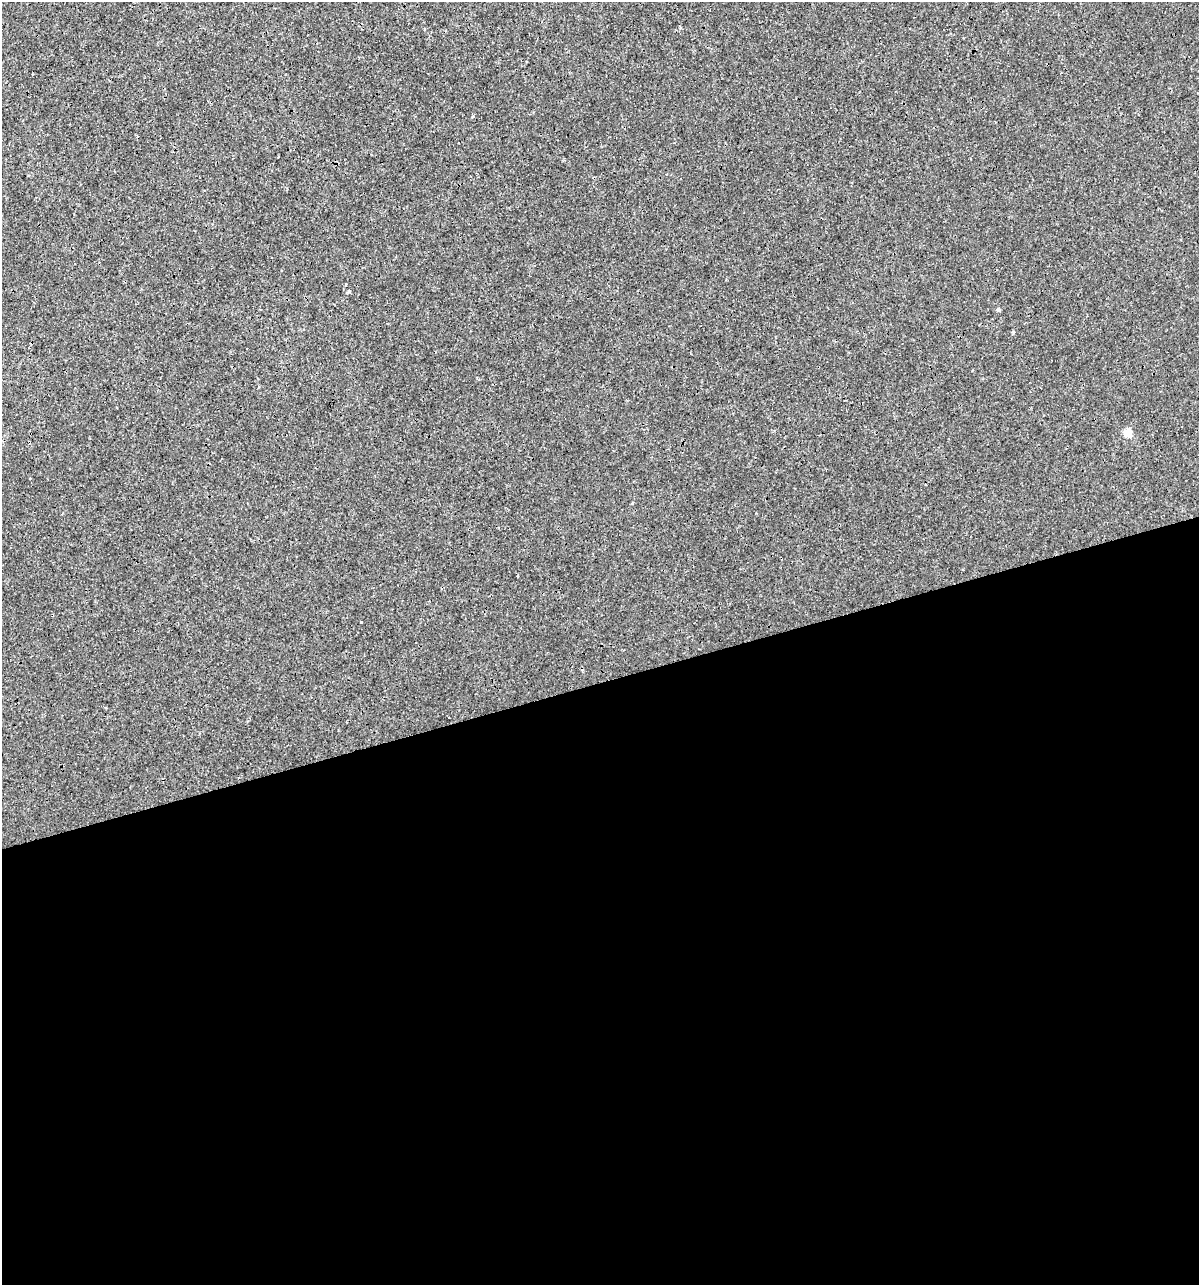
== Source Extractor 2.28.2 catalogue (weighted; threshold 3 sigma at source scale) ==
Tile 15 of 4 x 4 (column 3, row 4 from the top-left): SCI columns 2441-3637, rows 1-1283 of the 4930 x 5132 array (HDU 1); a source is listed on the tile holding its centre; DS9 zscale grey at full resolution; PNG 1201 x 1287 px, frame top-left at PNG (2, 2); no overlay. Shown black and unused: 47% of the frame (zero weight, under 3 of 4 exposures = <1% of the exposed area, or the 3 px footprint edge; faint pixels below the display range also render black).
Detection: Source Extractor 2.28.2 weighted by HDU 2 'WHT'; one run over the whole footprint, this tile lists its part. Background 1.50e-04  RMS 0.0017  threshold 0.00779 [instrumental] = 3 sigma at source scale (4.5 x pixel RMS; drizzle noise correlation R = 1.50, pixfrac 1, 0.0396/0.0396 arcsec/px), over >= 5 px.
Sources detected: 4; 1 cosmic-ray / hot-pixel residue — not listed; the other 3 listed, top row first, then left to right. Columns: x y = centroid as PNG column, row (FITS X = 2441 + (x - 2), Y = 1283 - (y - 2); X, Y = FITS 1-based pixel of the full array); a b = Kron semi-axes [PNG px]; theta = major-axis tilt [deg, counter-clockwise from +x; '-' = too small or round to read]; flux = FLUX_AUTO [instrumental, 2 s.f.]
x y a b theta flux
998 309 4 4 - 0.37
1128 432 5 5 - 5.2
361 622 3 2 - 0.45